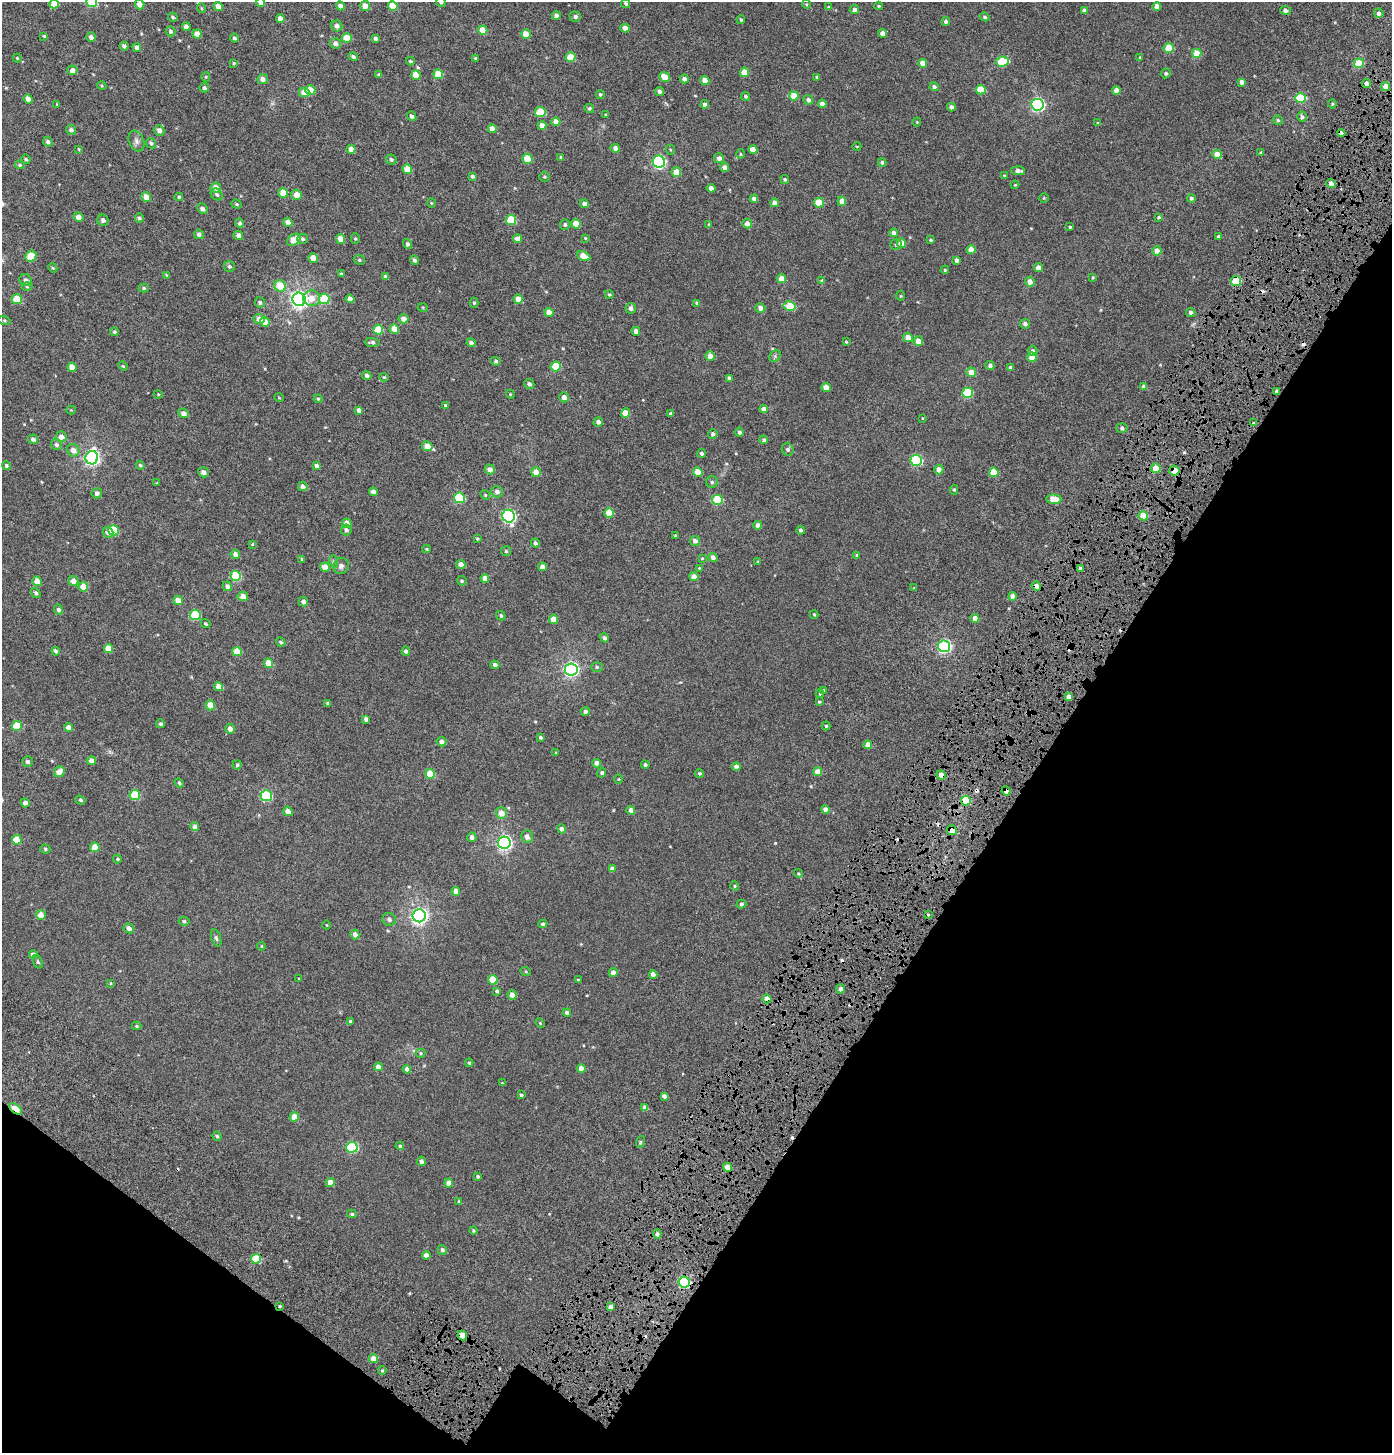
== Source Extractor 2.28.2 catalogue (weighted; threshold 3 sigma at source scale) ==
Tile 15 of 4 x 4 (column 3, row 4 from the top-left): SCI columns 3245-4634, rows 295-1745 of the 6412 x 6360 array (HDU 1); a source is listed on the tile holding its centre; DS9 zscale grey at full resolution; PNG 1394 x 1455 px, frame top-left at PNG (2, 2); each listed source drawn as its Kron ellipse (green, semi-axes under 4 px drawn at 4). Shown black and unused: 30% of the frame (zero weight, under 8 of 15 exposures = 14% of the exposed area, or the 3 px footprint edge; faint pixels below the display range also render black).
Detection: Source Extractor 2.28.2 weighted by HDU 2 'WHT'; one run over the whole footprint, this tile lists its part. Background -3.45e-04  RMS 0.0016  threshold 0.0067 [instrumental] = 3 sigma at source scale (4.09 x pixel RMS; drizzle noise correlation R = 1.36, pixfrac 0.8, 0.0396/0.0396 arcsec/px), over >= 5 px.
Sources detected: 492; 12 cosmic-ray / hot-pixel residue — neither listed nor drawn; the other 480 listed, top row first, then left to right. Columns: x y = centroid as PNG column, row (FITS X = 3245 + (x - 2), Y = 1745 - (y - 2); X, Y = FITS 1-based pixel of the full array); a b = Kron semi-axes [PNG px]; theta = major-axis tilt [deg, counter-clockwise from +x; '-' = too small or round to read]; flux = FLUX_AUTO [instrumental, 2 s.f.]
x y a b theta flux
92 2 5 5 - 6.5
441 2 5 4 - 0.23
261 3 4 4 - 0.69
54 4 5 4 - 2
140 4 5 4 - 0.84
626 4 5 4 - 0.22
806 4 4 3 - 0.11
218 6 5 4 - 0.77
340 6 4 4 - 0.51
365 6 5 5 - 1.1
393 6 5 4 - 2.6
879 6 4 4 - 0.14
1157 6 4 4 - 0.85
828 7 4 3 - 0.12
201 8 5 3 - 0.12
854 10 4 4 - 0.41
1084 10 4 4 - 0.45
1285 10 5 4 - 0.51
1379 13 5 4 - 0.5
556 16 4 4 - 0.46
173 17 5 4 - 0.21
575 17 6 5 - 0.36
985 17 5 4 - 0.21
280 18 4 4 - 0.71
741 19 4 3 - 0.17
946 22 4 4 - 0.32
337 26 5 5 - 0.47
186 27 4 4 - 0.67
625 28 4 4 - 0.99
483 30 5 4 - 2.1
170 31 5 5 - 0.27
882 33 4 4 - 0.81
197 34 4 4 - 1.2
526 34 5 4 - 1.7
44 36 4 4 - 0.14
91 37 5 4 - 0.5
234 38 4 4 - 0.27
347 38 5 5 - 2.7
376 38 4 3 - 0.32
335 43 6 5 - 0.58
124 46 4 4 - 0.39
137 47 4 4 - 0.43
1169 48 5 5 - 3.4
1197 53 5 4 - 2.5
353 57 5 4 - 0.27
571 57 5 4 - 2.7
17 58 4 4 - 0.15
475 58 4 3 - 0.17
1140 58 4 3 - 0.18
410 61 4 3 - 0.19
1002 62 6 5 - 5
234 63 4 2 - 0.11
923 63 4 4 - 1.3
1359 63 5 5 - 3.1
72 70 5 4 - 0.68
744 72 4 4 - 1.8
1166 73 5 4 - 0.24
438 74 5 4 - 2.4
379 75 4 3 - 0.22
416 75 5 4 - 1.8
206 77 5 4 - 0.14
664 77 5 4 - 1.4
817 77 4 4 - 0.16
263 79 5 5 - 0.6
684 79 4 4 - 0.47
705 80 4 4 - 1
1242 82 4 4 - 0.56
1366 83 4 4 - 0.71
102 86 5 3 - 0.13
1385 86 4 4 - 1.4
934 87 4 4 - 0.35
204 88 5 4 - 0.3
310 90 5 5 - 1.8
981 90 5 4 - 2.8
1116 90 4 4 - 0.98
304 92 5 4 - 1.6
659 92 4 4 - 0.35
600 94 5 4 - 0.19
745 96 4 4 - 0.23
794 96 4 4 - 2.2
1300 98 5 5 - 6
28 99 5 4 - 0.88
808 100 5 4 - 0.41
57 104 3 3 - 0.084
705 104 4 4 - 0.54
822 104 4 4 - 0.8
1332 104 4 4 - 0.16
1037 105 6 6 - 23
951 107 4 4 - 0.55
589 108 5 4 - 0.21
540 112 5 5 - 3.9
606 115 3 3 - 0.13
412 116 5 4 - 0.37
1302 117 5 5 - 0.31
1278 120 5 4 - 0.26
556 122 4 4 - 1.1
917 122 4 4 - 0.12
1098 123 4 4 - 0.14
542 125 4 4 - 0.78
492 129 4 4 - 0.95
71 130 5 5 - 0.37
159 130 5 5 - 0.56
1341 133 4 4 - 0.58
136 141 11 7 -66 0.52
48 142 5 4 - 0.29
151 143 6 4 -46 0.29
857 146 4 3 - 0.1
615 148 5 4 - 0.55
79 149 4 3 - 0.1
351 149 4 4 - 0.88
671 150 5 3 - 0.12
753 150 4 4 - 1.3
1261 153 4 3 - 0.18
741 154 5 3 - 0.14
1217 154 5 4 - 1.5
561 157 3 3 - 0.14
719 158 5 5 - 0.57
26 159 5 4 - 0.2
527 159 5 5 - 2.4
391 160 5 5 - 0.28
659 162 6 6 - 18
882 162 4 4 - 0.25
20 165 5 4 - 0.22
725 167 4 4 - 0.67
407 169 5 4 - 1.8
1018 171 7 4 -5 0.48
676 172 5 5 - 1.5
472 176 4 4 - 0.3
1004 176 4 3 - 0.12
545 177 5 4 - 0.16
785 179 4 4 - 0.24
1331 183 5 4 - 0.67
1015 185 4 4 - 0.12
216 188 5 5 - 1.1
711 188 4 4 - 0.61
283 193 5 4 - 1.9
217 194 6 5 - 0.29
297 195 5 5 - 1.3
146 197 5 5 - 1.2
179 197 4 4 - 0.2
1044 198 4 4 - 0.12
1191 198 4 4 - 0.32
754 199 4 4 - 0.54
842 201 4 4 - 0.92
431 203 4 4 - 0.13
774 203 4 4 - 0.73
819 203 5 4 - 2.7
237 204 5 4 - 0.19
584 204 4 4 - 0.53
202 209 5 4 - 0.53
78 217 5 4 - 0.76
1159 217 4 3 - 0.16
139 218 4 4 - 0.26
103 220 6 5 - 0.46
511 220 5 5 - 4.4
288 222 4 4 - 1
240 223 5 4 - 0.32
576 224 4 4 - 2
747 224 5 4 - 0.91
565 225 5 5 - 0.25
709 225 4 3 - 0.13
1070 227 3 3 - 0.16
893 233 4 4 - 0.48
199 234 5 4 - 0.36
238 235 5 4 - 0.51
1219 237 3 3 - 0.3
585 238 3 3 - 0.1
302 239 5 5 - 0.26
341 239 5 4 - 1.2
355 239 5 4 - 0.17
517 239 4 4 - 0.95
294 240 7 5 38 1.8
931 240 3 3 - 0.16
901 243 5 4 - 1.4
408 244 5 4 - 0.33
896 245 6 5 - 0.24
971 250 4 4 - 1.5
1157 251 5 4 - 1
31 256 6 5 - 2.8
583 256 7 4 -25 1.8
313 258 5 4 - 1.1
359 260 6 4 -23 0.2
414 260 5 4 - 0.32
957 260 4 4 - 0.42
229 266 5 5 - 0.25
53 268 5 3 - 0.13
1038 268 4 4 - 0.92
945 270 4 3 - 0.13
341 274 3 3 - 0.19
166 275 3 3 - 0.11
386 277 4 4 - 0.41
1093 277 4 3 - 0.12
781 279 4 4 - 1.1
25 280 6 5 - 0.42
822 281 4 4 - 0.26
1236 281 5 5 - 4.1
1030 282 5 4 - 0.93
280 286 6 5 - 2.6
27 287 5 3 - 0.14
144 288 5 4 - 0.19
609 295 4 4 - 0.17
901 296 5 3 - 0.12
311 298 8 8 - 1.3
17 299 5 5 - 3.1
299 299 7 6 - 50
324 299 5 5 - 4
350 299 4 4 - 0.99
518 299 4 4 - 1.1
260 302 5 5 - 0.27
474 303 5 4 - 0.2
697 303 4 3 - 0.22
790 306 6 5 - 4.5
423 308 5 3 - 0.12
631 308 5 5 - 0.51
760 308 5 4 - 0.75
549 312 4 4 - 1.1
1191 312 5 4 - 0.33
259 319 5 5 - 0.96
404 319 5 4 - 0.85
4 320 6 4 -18 0.19
265 322 5 4 - 1.2
1025 324 5 5 - 0.42
394 329 4 4 - 1.8
378 330 5 5 - 2.6
636 331 4 4 - 0.58
114 332 4 4 - 0.23
908 338 5 4 - 1.4
918 341 5 4 - 1.2
372 342 7 4 -3 0.35
846 342 4 3 - 0.12
471 343 4 4 - 0.44
1033 351 5 4 - 0.35
710 356 5 4 - 1
775 356 6 5 - 0.24
1032 357 5 4 - 2
496 361 5 4 - 0.26
990 365 4 4 - 0.4
123 366 5 4 - 0.16
556 366 5 5 - 4.1
72 367 4 4 - 1.3
1010 367 4 4 - 0.25
971 372 5 4 - 1.4
367 376 4 4 - 0.4
384 377 4 4 - 0.14
729 378 4 3 - 0.24
529 384 5 5 - 0.43
826 387 4 4 - 1.3
1144 387 4 4 - 0.65
1276 391 3 3 - 0.25
967 393 5 5 - 6.6
158 394 4 3 - 0.1
510 394 4 3 - 0.12
564 397 5 5 - 0.68
279 398 5 3 - 0.1
318 399 4 4 - 0.15
445 405 4 3 - 0.17
764 409 4 4 - 0.62
71 410 4 4 - 0.13
359 410 4 4 - 0.57
183 413 5 4 - 0.61
626 413 4 4 - 1.5
671 414 3 3 - 0.26
922 418 4 3 - 0.086
598 422 5 4 - 0.54
1253 423 3 2 - 0.14
1122 428 6 5 - 0.23
739 432 4 4 - 0.36
713 434 5 5 - 0.33
61 437 5 5 - 0.8
33 439 5 4 - 0.42
764 440 4 4 - 0.28
56 445 6 5 - 0.34
427 446 5 5 - 1.4
788 449 6 6 - 0.36
73 450 6 6 - 0.85
701 453 4 4 - 0.28
92 458 7 6 - 32
916 460 6 5 - 11
140 465 4 4 - 0.19
6 466 4 4 - 0.24
316 466 4 4 - 0.47
1156 468 4 4 - 2.2
490 469 5 5 - 0.84
939 470 4 4 - 1
1174 471 5 5 - 2.3
203 472 5 5 - 0.48
536 472 5 5 - 1.1
698 472 5 4 - 2.5
994 472 5 5 - 3.2
712 482 6 5 - 0.25
157 483 4 2 - 0.088
303 486 5 4 - 0.51
954 490 5 4 - 0.2
373 492 4 4 - 0.64
497 492 6 5 - 0.49
97 493 5 5 - 0.41
485 495 5 4 - 0.17
459 498 5 5 - 7
1054 499 7 4 -6 2.2
717 500 5 5 - 6.5
609 513 5 4 - 2.7
509 516 6 6 - 23
1143 516 5 4 - 2.6
347 523 5 4 - 0.87
758 525 4 4 - 0.64
113 530 5 5 - 4.4
346 530 5 5 - 0.42
801 530 4 4 - 0.25
108 532 6 5 - 0.5
675 535 3 3 - 0.11
477 539 4 3 - 0.15
695 541 5 5 - 0.53
535 543 4 4 - 0.33
252 544 3 3 - 0.1
427 549 4 4 - 0.14
506 551 5 5 - 0.2
235 554 5 4 - 0.64
857 556 3 3 - 0.26
713 557 5 4 - 0.47
702 558 4 3 - 0.11
302 559 4 3 - 0.17
333 561 6 4 -71 0.2
758 562 3 3 - 0.15
461 564 4 4 - 0.83
341 566 8 7 - 0.49
325 567 5 4 - 1.3
542 567 4 4 - 0.98
699 568 4 4 - 0.1
1080 568 3 3 - 0.25
236 576 5 5 - 6.7
694 577 4 4 - 1.1
485 578 4 4 - 0.97
37 581 5 4 - 1.2
73 581 5 5 - 0.83
462 581 5 4 - 0.23
227 586 5 4 - 0.47
1036 586 5 4 - 0.87
83 587 5 4 - 2
914 588 4 3 - 0.14
36 593 5 4 - 0.31
243 596 5 4 - 1
1013 596 4 4 - 0.81
178 600 5 4 - 1.2
303 602 5 4 - 0.43
58 610 5 4 - 0.32
814 614 4 3 - 0.15
195 615 5 5 - 5.7
501 616 5 4 - 0.26
975 618 4 4 - 1
553 619 4 4 - 1.2
206 624 5 4 - 0.19
604 638 5 4 - 0.35
281 642 5 4 - 0.22
944 646 6 6 - 23
109 648 5 4 - 1.5
56 651 4 3 - 0.37
237 651 4 4 - 1.8
406 651 4 4 - 0.33
268 663 4 4 - 2.2
495 665 4 4 - 0.53
597 667 6 5 - 0.24
571 669 6 6 - 30
219 687 4 4 - 1.5
823 690 4 4 - 0.18
820 694 4 3 - 0.17
1069 697 4 4 - 0.83
819 702 4 4 - 0.17
328 703 3 3 - 0.2
210 705 5 5 - 1.6
585 711 4 4 - 0.47
366 719 4 4 - 0.41
161 724 4 4 - 0.25
17 726 5 5 - 3.7
826 726 4 4 - 0.17
68 727 4 4 - 0.99
230 729 5 4 - 0.79
540 737 4 3 - 0.25
442 742 5 4 - 0.64
868 745 4 4 - 1
556 753 3 3 - 0.16
91 761 4 4 - 0.93
27 762 5 5 - 0.33
597 763 4 4 - 0.7
237 765 4 4 - 0.19
645 765 4 4 - 0.22
736 767 4 4 - 0.63
59 772 5 5 - 1.2
818 772 4 4 - 1.5
602 773 4 4 - 0.3
699 773 4 4 - 0.23
430 774 5 5 - 3.2
941 775 5 4 - 1.1
618 779 4 3 - 0.1
179 783 5 4 - 0.23
1006 791 5 4 - 0.63
135 795 5 5 - 6.1
266 796 5 5 - 11
80 800 5 4 - 0.2
966 801 5 5 - 4.7
25 803 5 4 - 0.66
825 809 4 4 - 0.85
631 810 4 4 - 0.95
288 811 5 4 - 0.92
501 813 6 5 - 1.2
195 827 4 4 - 0.83
561 829 4 4 - 0.5
952 830 5 4 - 1.5
527 836 6 6 - 0.72
472 837 5 4 - 0.5
17 840 5 4 - 2.4
504 843 6 6 - 34
95 847 4 4 - 1.8
45 849 5 4 - 0.2
118 859 4 4 - 0.17
612 869 4 4 - 0.71
798 873 5 4 - 0.16
735 886 5 3 - 0.15
456 891 4 4 - 1.2
741 904 5 4 - 0.26
41 915 5 5 - 1.1
928 915 4 3 - 0.14
419 916 6 6 - 45
389 919 7 6 - 0.39
184 921 5 4 - 0.23
543 924 4 4 - 0.34
327 925 4 3 - 0.09
129 928 5 5 - 0.58
355 934 5 4 - 0.71
216 938 9 4 -71 0.27
262 946 4 3 - 0.1
33 954 4 4 - 0.58
38 962 7 4 -70 0.21
526 972 5 3 - 0.13
613 973 4 4 - 0.74
653 974 4 4 - 0.96
299 979 3 3 - 0.11
493 980 5 5 - 3.1
578 980 3 3 - 0.12
110 983 3 3 - 0.12
841 989 5 4 - 0.54
497 991 4 4 - 0.24
512 995 5 4 - 0.78
767 999 4 4 - 1.6
567 1013 4 4 - 0.42
350 1021 4 4 - 0.27
540 1023 5 3 - 0.14
136 1026 5 4 - 0.16
421 1053 5 4 - 0.18
469 1063 4 3 - 0.17
378 1067 4 4 - 0.94
407 1069 4 4 - 0.49
581 1069 4 4 - 1
502 1083 3 3 - 0.088
521 1095 4 3 - 0.19
664 1096 4 4 - 0.48
645 1108 4 4 - 0.92
15 1109 7 4 -37 4.9
294 1117 4 4 - 1.7
217 1136 4 4 - 0.21
640 1142 6 3 72 0.16
400 1146 4 4 - 0.23
352 1147 5 5 - 11
421 1161 4 4 - 0.41
727 1167 4 4 - 1.6
478 1176 4 4 - 0.23
330 1182 4 4 - 1.3
449 1183 4 4 - 1.2
459 1202 3 3 - 0.27
352 1214 4 3 - 0.22
473 1231 4 4 - 0.18
657 1234 4 4 - 0.43
442 1250 5 4 - 0.36
426 1255 4 4 - 1
256 1259 5 5 - 4.3
684 1282 6 5 - 15
280 1306 3 3 - 0.14
610 1307 4 4 - 0.72
462 1335 5 4 - 1.2
374 1359 4 4 - 1.3
382 1370 4 4 - 0.18
Overlapping masked pixels (flux is a lower limit): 16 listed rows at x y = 1341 133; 1236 281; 1156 468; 1174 471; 1143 516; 1036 586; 941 775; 1006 791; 966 801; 952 830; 767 999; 15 1109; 727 1167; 684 1282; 280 1306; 462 1335
Isophote crosses this tile's border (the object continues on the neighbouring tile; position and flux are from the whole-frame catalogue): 4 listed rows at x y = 92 2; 441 2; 261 3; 54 4